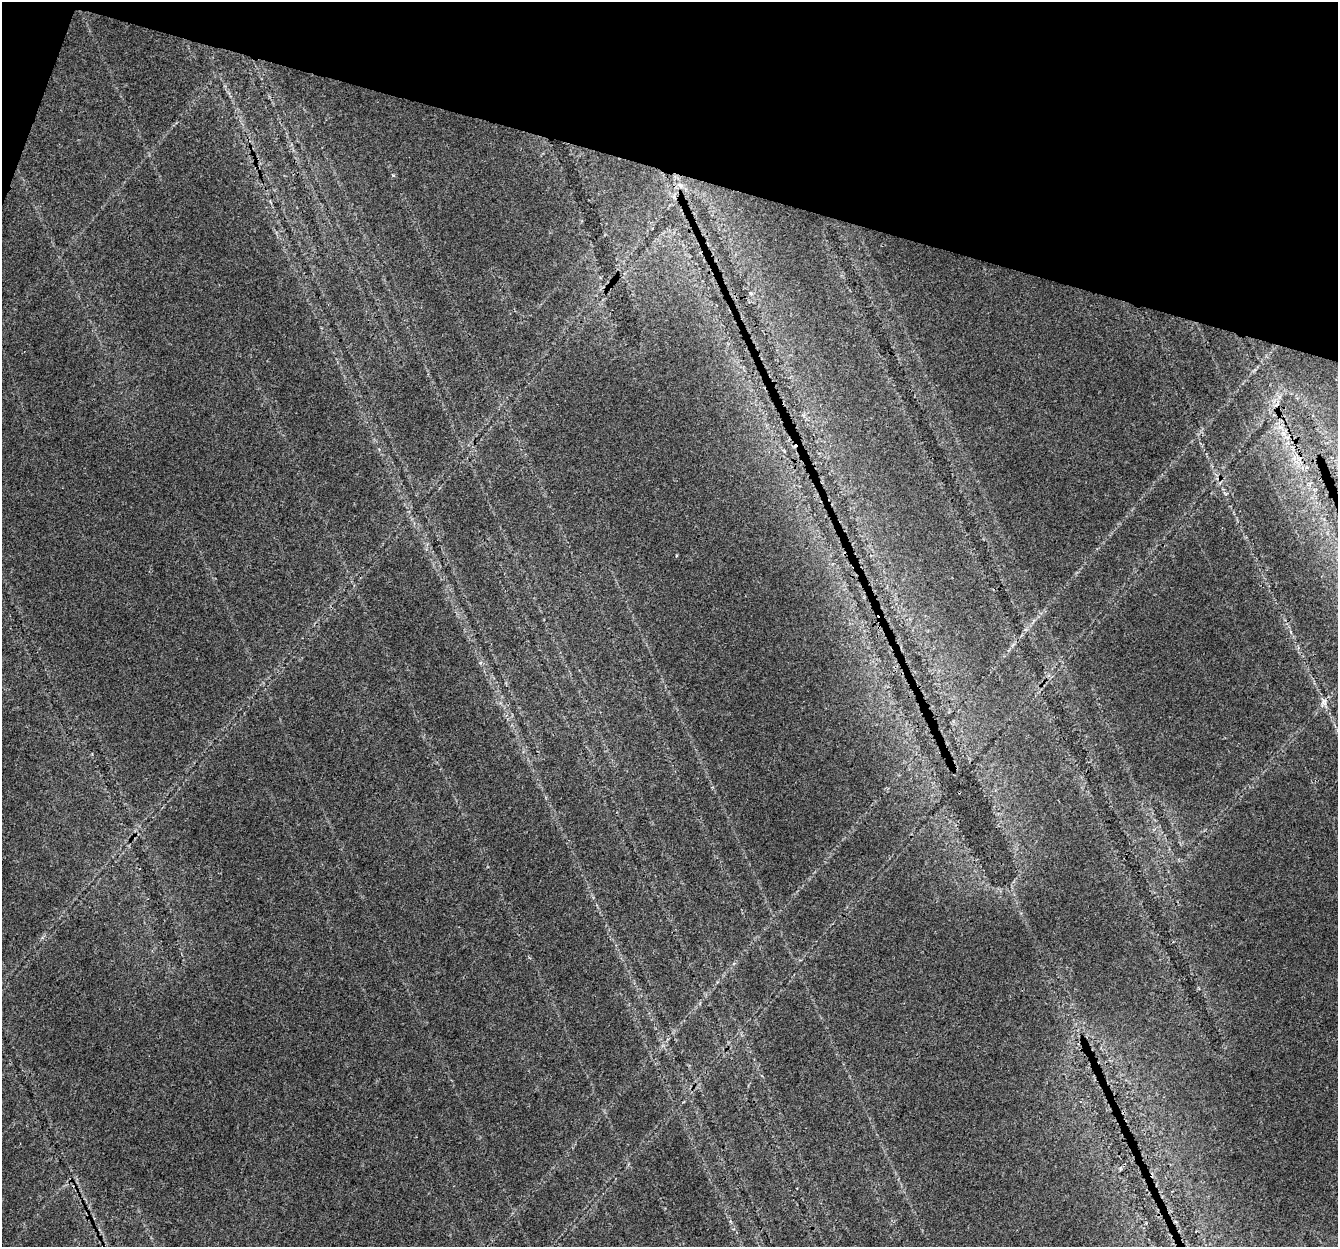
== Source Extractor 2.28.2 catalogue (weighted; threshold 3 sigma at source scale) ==
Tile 2 of 4 x 4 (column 2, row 1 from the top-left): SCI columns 1360-2695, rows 4008-5252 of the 5399 x 5588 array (HDU 1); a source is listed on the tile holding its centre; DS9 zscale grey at full resolution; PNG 1340 x 1249 px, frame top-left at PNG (2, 2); no overlay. Shown black and unused: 15% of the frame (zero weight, under 3 of 4 exposures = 5% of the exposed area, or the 3 px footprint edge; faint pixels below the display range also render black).
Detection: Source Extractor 2.28.2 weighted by HDU 2 'WHT'; one run over the whole footprint, this tile lists its part. Background 0.0612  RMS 0.0048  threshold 0.0218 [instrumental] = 3 sigma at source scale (4.5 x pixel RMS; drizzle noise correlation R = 1.50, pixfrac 1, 0.0396/0.0396 arcsec/px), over >= 5 px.
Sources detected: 4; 1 cosmic-ray / hot-pixel residue — not listed; the other 3 listed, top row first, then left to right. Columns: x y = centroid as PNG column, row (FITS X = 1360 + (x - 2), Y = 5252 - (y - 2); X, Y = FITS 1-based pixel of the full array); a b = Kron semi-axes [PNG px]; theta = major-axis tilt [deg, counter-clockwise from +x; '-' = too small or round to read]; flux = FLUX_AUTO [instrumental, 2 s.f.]
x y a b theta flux
680 185 8 4 -37 1.2
1283 433 7 4 -71 1.5
1323 701 8 5 -66 1.6